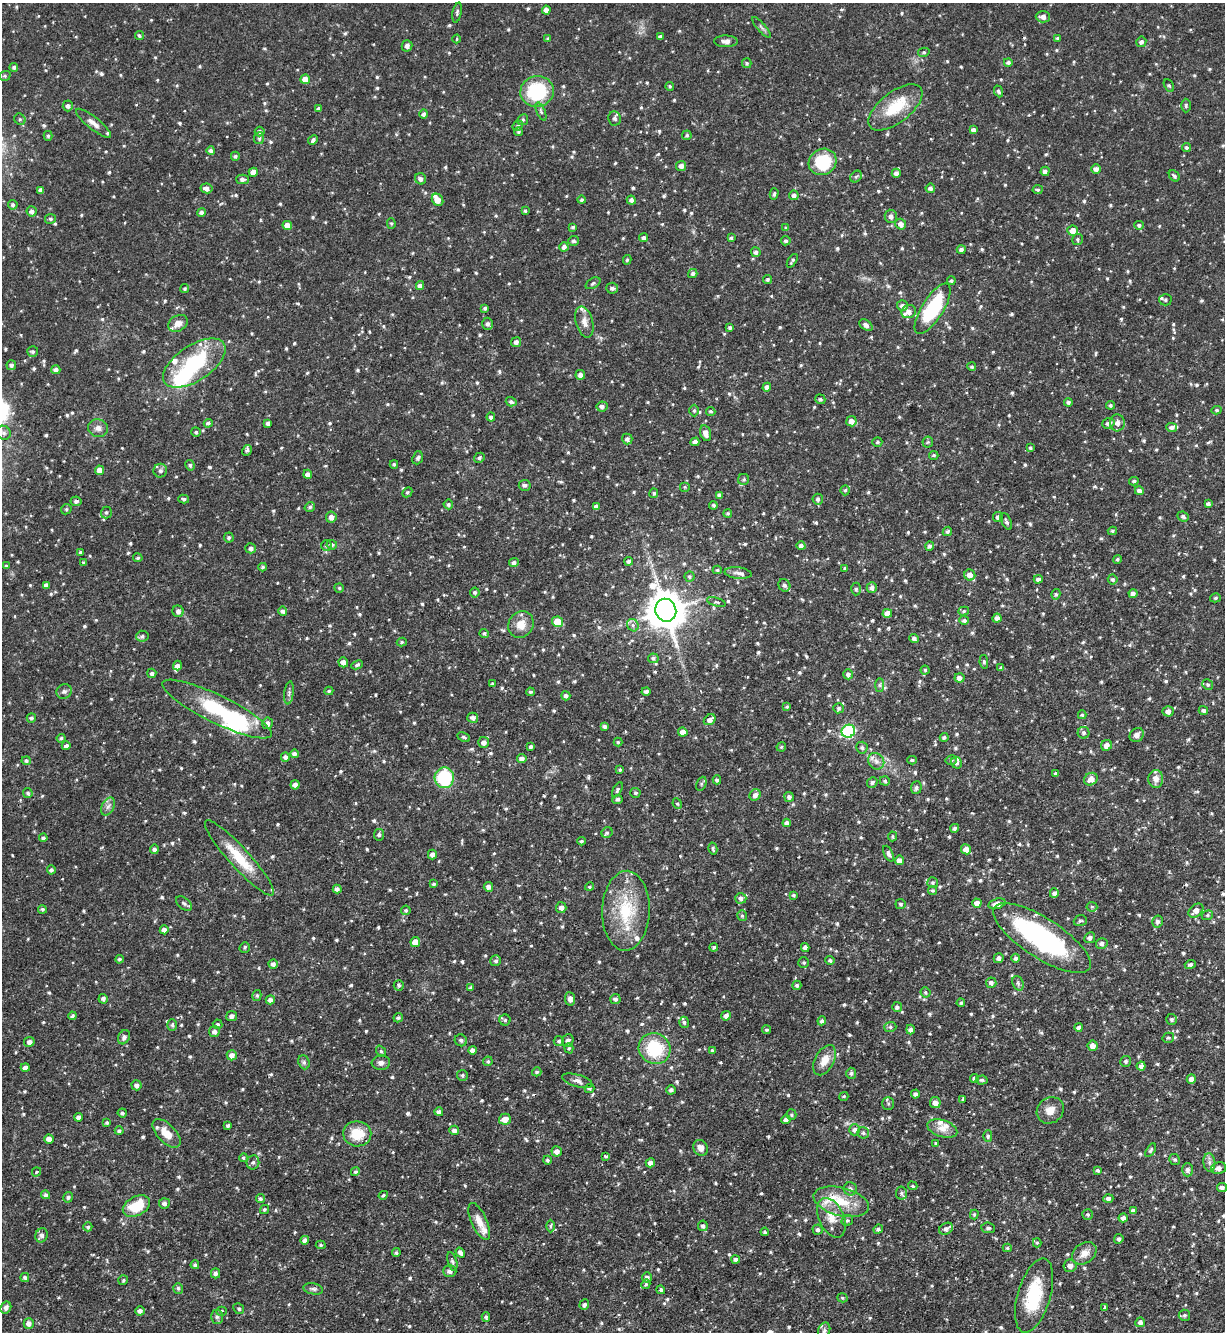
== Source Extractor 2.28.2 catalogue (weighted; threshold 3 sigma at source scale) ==
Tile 6 of 4 x 4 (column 2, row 2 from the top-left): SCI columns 1369-2591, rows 2663-3992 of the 5308 x 5324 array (HDU 1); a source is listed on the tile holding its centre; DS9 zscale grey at full resolution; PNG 1227 x 1334 px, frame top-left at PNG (2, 3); each listed source drawn as its Kron ellipse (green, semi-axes under 4 px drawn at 4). Shown black and unused: <1% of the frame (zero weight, under 2 of 3 exposures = <1% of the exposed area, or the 3 px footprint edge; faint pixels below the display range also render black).
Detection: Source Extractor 2.28.2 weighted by HDU 2 'WHT'; one run over the whole footprint, this tile lists its part. Background 0.0643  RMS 0.0054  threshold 0.0245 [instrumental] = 3 sigma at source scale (4.5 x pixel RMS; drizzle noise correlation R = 1.50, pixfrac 1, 0.05/0.05 arcsec/px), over >= 5 px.
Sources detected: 994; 1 inside a brighter object's white glare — neither listed nor drawn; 25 inside a brighter listed object's ellipse — not listed separately; of the other 968, all 500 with FLUX_AUTO >= 0.821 (the completeness limit of this list) listed and drawn (468 fainter detections not listed), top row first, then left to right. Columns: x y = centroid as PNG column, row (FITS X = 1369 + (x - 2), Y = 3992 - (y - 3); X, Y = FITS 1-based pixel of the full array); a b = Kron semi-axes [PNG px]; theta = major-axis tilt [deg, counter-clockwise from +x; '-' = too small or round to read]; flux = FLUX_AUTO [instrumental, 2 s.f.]
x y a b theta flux
546 10 4 4 - 2.7
457 13 10 4 79 1.1
1043 17 7 5 -1 2.8
761 27 13 2 -49 1.1
139 35 5 4 - 0.97
660 36 4 3 - 1
1058 38 4 4 - 0.99
456 39 4 3 - 0.83
548 39 4 4 - 0.87
726 41 12 6 -1 2.8
1141 42 5 5 - 1.7
407 46 6 5 - 1.7
924 52 6 4 12 0.88
1008 62 4 4 - 1.5
747 63 5 5 - 0.98
14 67 4 4 - 1.3
5 76 6 4 19 0.86
305 79 5 4 - 5.2
1169 85 7 4 -62 1.1
670 86 4 4 - 0.83
537 91 17 15 14 34
999 91 6 3 -66 1.2
1186 105 7 5 -90 0.95
68 106 5 5 - 1.7
895 107 32 15 38 20
319 109 4 4 - 1.3
541 111 10 4 -66 1.2
424 114 4 4 - 1.5
615 118 7 6 - 1.7
20 119 6 5 - 1
523 120 6 5 - 1
93 123 22 6 -39 3.5
518 126 5 4 - 0.97
973 130 4 4 - 1.9
260 131 5 5 - 1.2
518 132 4 4 - 0.88
687 135 5 4 - 1.1
48 136 5 4 - 0.96
259 138 6 5 - 1
313 140 5 3 - 1.3
1187 148 4 4 - 1
211 151 4 4 - 1.6
235 156 4 4 - 1.1
823 162 14 12 34 26
681 166 5 5 - 2.5
1096 169 5 4 - 2
1045 171 4 4 - 2.1
253 172 4 4 - 3.8
896 173 4 4 - 2.2
856 176 6 5 - 1.1
1174 176 6 4 -46 1.2
242 179 6 5 - 1.9
421 179 6 5 - 1.9
206 188 6 5 - 2.4
930 188 5 4 - 1.7
41 190 4 4 - 2.1
1038 190 5 4 - 0.87
774 194 6 3 75 0.93
794 195 5 5 - 2
437 200 6 5 - 4.6
582 200 4 4 - 1.1
631 200 5 4 - 1.9
13 205 5 5 - 1.2
32 211 5 5 - 2
525 211 4 3 - 0.86
201 213 4 4 - 1.9
891 216 6 6 - 2.3
51 219 5 5 - 1.1
391 224 5 4 - 0.82
901 224 5 5 - 3.1
287 225 5 4 - 4.8
1139 225 5 4 - 1.2
573 227 4 4 - 1
786 228 4 3 - 0.87
1073 230 5 5 - 4.3
644 237 4 4 - 1.4
731 238 4 3 - 0.9
1077 239 5 5 - 0.97
574 241 5 5 - 1.2
786 241 5 4 - 1.2
564 247 4 4 - 2
961 249 4 4 - 1.6
756 252 5 4 - 1.6
627 260 5 4 - 0.84
792 261 7 3 57 1
693 273 5 4 - 1.3
767 279 4 3 - 1
951 281 4 4 - 0.93
593 283 8 5 31 1
420 285 4 4 - 2.4
612 288 6 5 - 1.5
185 289 4 4 - 0.83
1165 300 6 5 - 1
902 306 5 5 - 2.2
485 308 4 4 - 1.3
933 309 29 10 58 40
909 312 7 6 - 3
584 322 16 8 -74 4.5
178 323 10 7 29 3.6
487 324 6 5 - 1.7
866 325 7 5 -34 2.3
730 327 3 3 - 1.1
516 342 5 5 - 2
33 352 5 5 - 1.1
194 363 35 17 34 42
11 365 5 4 - 1.5
972 367 4 4 - 0.91
56 370 4 4 - 2.1
580 375 5 5 - 2.3
767 387 4 4 - 2.2
820 399 5 4 - 1.2
511 402 5 4 - 1.4
1068 402 4 4 - 1.2
1110 405 4 4 - 1
602 406 5 5 - 2.1
1217 410 5 4 - 0.94
694 411 6 4 -90 0.91
711 411 5 4 - 0.93
491 417 4 4 - 1.3
851 421 5 5 - 3.3
208 423 4 4 - 1.3
268 423 4 4 - 1.5
1108 423 6 5 - 2.1
1117 423 8 7 - 3.1
1171 427 5 4 - 2
98 428 10 8 -20 2.7
196 432 5 4 - 1.1
4 433 7 6 - 1.7
706 433 8 5 -74 3.5
627 439 5 5 - 1.8
695 442 4 4 - 2.3
877 442 5 5 - 0.95
928 442 5 5 - 0.83
1030 448 3 3 - 0.84
247 450 5 4 - 1.2
934 455 4 4 - 0.85
418 458 7 5 68 1.2
479 458 5 4 - 1.1
394 464 4 4 - 0.9
190 465 5 4 - 1.1
99 470 5 4 - 4.1
160 471 7 6 - 1.7
308 474 4 4 - 2.8
744 479 5 5 - 1
1134 481 4 3 - 0.88
525 485 6 5 - 1.3
685 487 5 5 - 0.85
845 490 5 4 - 0.91
1139 491 4 4 - 2.2
407 492 5 4 - 0.91
654 493 5 4 - 0.89
719 495 4 4 - 1.7
184 499 5 4 - 1.1
818 499 5 5 - 1.4
76 501 5 5 - 1.4
448 504 5 4 - 1.2
1208 504 4 3 - 1.4
713 505 4 4 - 1
310 507 5 4 - 1.2
596 507 4 4 - 2.6
66 509 5 5 - 0.86
106 512 6 5 - 1
728 513 4 4 - 0.95
1183 516 6 5 - 1.4
331 517 5 5 - 2.9
998 517 5 5 - 2
1006 521 9 5 -64 1.4
947 531 5 4 - 1.2
1112 531 4 3 - 0.89
229 538 5 5 - 1.2
326 545 5 5 - 1
332 545 5 4 - 1.2
801 546 4 4 - 1.8
930 546 5 4 - 1.5
251 548 5 5 - 1.9
80 552 3 3 - 1.1
138 558 5 4 - 0.88
1117 559 4 4 - 0.84
629 561 4 4 - 1.3
83 562 4 3 - 0.86
514 563 5 4 - 1.9
6 566 4 3 - 0.86
263 567 4 3 - 0.96
845 568 4 3 - 0.88
717 570 4 4 - 0.87
738 573 13 5 -7 2.3
970 575 5 5 - 3.6
689 577 5 5 - 1
1038 579 4 4 - 1.9
1113 579 5 4 - 1
46 585 4 4 - 1.9
784 585 6 5 - 1.3
339 588 4 4 - 0.82
872 588 5 5 - 1.9
856 589 6 5 - 1
475 592 5 5 - 1.1
1133 593 4 4 - 1.9
1056 594 5 4 - 1
1215 598 5 4 - 0.93
716 602 9 4 -17 1
666 610 11 10 - 1500
178 611 6 5 - 2.1
283 611 5 4 - 1.6
964 611 5 4 - 0.89
887 613 5 4 - 4.1
997 618 5 4 - 2.3
964 620 5 4 - 1.4
557 622 6 5 - 9.7
521 624 14 12 55 6.8
633 625 6 5 - 1.6
484 633 4 4 - 1
142 636 6 5 - 1.3
914 638 5 4 - 1.6
402 642 5 4 - 0.9
653 658 5 5 - 1.1
343 662 5 4 - 2.3
984 662 7 4 -81 0.92
177 665 5 4 - 2.1
357 665 6 3 27 1
1001 668 4 3 - 0.91
925 670 4 4 - 0.85
152 673 4 4 - 1.3
848 674 5 5 - 1.8
960 678 5 4 - 2.5
493 684 4 3 - 1.1
880 685 7 4 90 1.1
1208 685 5 5 - 1
64 691 8 7 - 1.6
329 691 4 4 - 0.83
646 691 4 4 - 1.4
530 692 4 4 - 0.93
289 693 11 4 82 1.7
566 696 5 4 - 1.5
787 707 4 3 - 0.85
838 708 5 5 - 0.97
217 709 60 14 -26 40
1203 710 5 4 - 1.5
1168 711 5 5 - 2.8
1082 715 4 3 - 0.87
31 718 5 4 - 1.1
473 718 5 5 - 2.1
710 720 6 5 - 2.8
267 723 5 5 - 2.3
605 726 4 3 - 1.5
848 731 7 6 - 63
683 732 5 4 - 3.6
1084 733 6 6 - 1.2
1137 735 8 6 45 2.3
464 737 7 3 -26 0.83
944 737 4 4 - 1.1
61 738 4 4 - 1.1
484 742 5 5 - 2.5
618 742 4 4 - 0.82
1106 745 6 5 - 3.3
66 746 4 4 - 1.8
531 747 4 3 - 1.1
781 747 4 4 - 0.83
862 748 6 5 - 1.2
294 754 4 4 - 1.9
285 757 5 4 - 1.6
522 759 5 4 - 2.1
912 760 5 3 - 0.82
951 760 6 4 15 1
26 761 4 4 - 1.3
876 761 9 7 -50 2.7
957 763 6 5 - 1.5
620 770 4 3 - 0.97
1055 773 4 4 - 0.92
444 778 10 9 - 30
1091 779 7 6 - 4.3
1156 779 9 7 86 3.8
717 780 4 4 - 0.96
885 781 5 4 - 1
872 782 5 5 - 1.2
701 784 7 4 68 0.92
295 785 4 4 - 2.2
916 788 6 5 - 1.4
617 790 8 4 61 1
28 793 5 4 - 1.2
635 793 5 5 - 0.97
755 795 6 5 - 2.4
789 797 5 5 - 1.8
617 799 5 4 - 1.2
677 804 5 4 - 0.84
108 806 9 6 62 2
787 823 4 4 - 1.9
955 828 4 4 - 1.4
607 833 6 5 - 0.97
379 835 6 5 - 1.3
893 836 5 4 - 0.89
43 838 4 4 - 1.3
581 841 4 4 - 0.96
154 849 4 4 - 1.5
713 849 6 4 -76 0.99
966 849 5 5 - 4.6
432 854 5 4 - 2
888 854 8 4 -66 1.5
239 858 50 10 -48 17
899 860 5 4 - 3.4
51 870 4 4 - 1.3
933 883 5 5 - 1.1
434 884 4 3 - 0.91
488 887 5 4 - 2.2
590 887 4 4 - 0.87
337 889 4 4 - 1.8
933 890 4 4 - 0.86
1054 893 5 4 - 1.6
793 895 4 4 - 0.89
741 898 5 5 - 2.1
184 903 9 5 -38 1.6
977 903 4 4 - 3.7
900 904 5 5 - 0.96
997 904 9 5 16 3.7
561 907 5 5 - 2.2
1092 907 5 5 - 0.88
42 909 4 4 - 0.99
406 910 5 4 - 0.97
626 911 40 24 88 31
1196 911 8 5 40 3.4
1207 915 6 4 22 0.93
742 916 5 4 - 0.92
1080 921 7 5 20 1
1157 921 6 5 - 1.7
164 930 4 4 - 2.3
1042 938 56 20 -33 94
1090 938 5 5 - 1.8
415 942 5 5 - 6.4
1102 943 5 5 - 1.8
245 947 5 5 - 0.98
714 947 4 4 - 1.1
805 947 4 4 - 2.3
999 958 5 4 - 2
1016 958 4 4 - 1.5
119 959 4 4 - 1.1
830 960 4 4 - 1.2
496 961 5 5 - 1.4
804 962 5 5 - 0.95
273 964 4 4 - 1.9
1190 965 5 4 - 1.5
991 983 5 5 - 1.8
1018 983 7 5 -70 1.2
399 985 5 5 - 1.1
797 985 4 4 - 1.2
471 987 4 4 - 0.97
925 992 5 5 - 0.88
257 995 5 4 - 0.87
103 999 5 4 - 1.7
570 999 7 5 -83 2.7
615 999 5 5 - 1.4
270 1000 4 4 - 2.4
961 1003 4 4 - 0.97
897 1007 5 5 - 1.8
72 1016 4 3 - 1
232 1016 5 5 - 2
726 1016 5 4 - 2.1
398 1018 5 4 - 1.1
1172 1019 5 5 - 1.1
505 1020 5 5 - 0.95
822 1021 4 4 - 1.5
684 1022 5 5 - 1.1
217 1024 5 4 - 1.2
172 1025 6 5 - 1.2
890 1027 6 5 - 1.2
1079 1027 4 4 - 1.8
910 1029 5 4 - 2
767 1030 4 4 - 0.95
214 1032 5 5 - 2.2
124 1037 7 5 63 1.7
1168 1038 6 5 - 0.93
461 1040 6 6 - 1.4
568 1040 6 5 - 1.7
559 1041 5 5 - 1.3
29 1042 5 5 - 2.2
1093 1046 5 5 - 3.3
569 1048 5 4 - 0.83
655 1049 16 15 - 27
472 1050 4 4 - 2.4
381 1051 6 4 -53 0.86
712 1051 4 4 - 0.9
232 1055 5 5 - 3.1
825 1060 16 9 62 6.8
488 1061 5 4 - 0.93
1126 1061 5 5 - 1.3
304 1062 7 5 -69 1.2
381 1063 9 7 5 2.3
1141 1066 4 4 - 2.1
25 1068 4 4 - 2.9
537 1072 4 4 - 1
851 1073 5 5 - 1.3
462 1075 5 5 - 1
974 1079 4 4 - 1.6
1191 1079 5 4 - 2
982 1080 6 4 4 1
577 1081 15 6 -17 2.5
137 1085 5 5 - 2.1
589 1089 5 4 - 0.89
671 1090 5 4 - 1.5
915 1094 4 4 - 1.6
844 1096 4 4 - 0.82
963 1099 4 3 - 0.82
888 1103 6 6 - 1.1
935 1103 5 5 - 3.3
1050 1110 14 12 39 5.2
439 1112 4 4 - 1.8
122 1113 4 4 - 1
791 1115 5 5 - 0.93
79 1117 4 4 - 2.2
505 1119 6 5 - 4.3
786 1119 5 4 - 2.2
107 1123 4 3 - 0.9
228 1126 3 3 - 1
942 1129 15 8 -18 4.6
454 1130 5 4 - 2.1
854 1130 6 5 - 1.9
119 1131 4 4 - 1.2
166 1133 17 9 -46 7.8
863 1133 6 5 - 1.2
357 1134 14 12 -7 13
988 1136 6 4 -90 1
49 1139 5 4 - 3.1
936 1143 4 3 - 0.85
701 1148 8 7 - 3.4
1151 1150 8 4 58 0.98
557 1151 5 5 - 2.6
606 1156 4 3 - 1.3
243 1158 4 4 - 0.97
547 1160 4 4 - 1
1175 1160 5 5 - 1
253 1162 7 6 - 1.5
1209 1162 9 6 -84 2
650 1163 4 4 - 2.7
1218 1168 7 6 - 2.7
1098 1170 4 4 - 1
1187 1170 7 5 90 1.4
37 1172 5 3 - 0.93
355 1172 4 4 - 1.1
913 1186 5 4 - 0.84
1222 1187 5 4 - 2
850 1189 7 6 - 1.8
901 1193 6 5 - 1.1
46 1195 4 4 - 1.2
383 1195 5 3 - 0.92
68 1197 5 4 - 1.1
1108 1198 5 4 - 1.6
260 1199 4 4 - 1.3
841 1202 28 14 -14 17
164 1203 5 5 - 1.9
136 1206 15 9 27 17
264 1210 5 4 - 0.92
1133 1211 4 4 - 1.9
974 1214 5 4 - 0.85
1088 1215 5 5 - 0.92
831 1218 21 12 -65 9.6
1123 1218 4 4 - 1.8
479 1221 20 7 -66 5.5
847 1221 6 5 - 1
550 1226 6 4 89 0.84
703 1226 5 5 - 1.5
88 1227 4 4 - 0.96
988 1228 7 5 -7 1.2
878 1229 5 4 - 1.4
946 1229 7 5 30 2
817 1230 5 5 - 1.5
765 1232 4 4 - 0.98
42 1235 7 6 - 2.2
1119 1239 5 4 - 1.4
305 1240 4 4 - 2.3
1037 1243 4 4 - 0.82
321 1245 5 4 - 0.83
1007 1248 4 4 - 0.84
396 1253 4 4 - 0.96
460 1253 5 4 - 2
1084 1253 13 10 37 4.6
735 1259 4 4 - 1.6
452 1261 10 4 -75 1.2
195 1265 4 4 - 0.97
1070 1266 6 6 - 2.6
450 1271 6 6 - 2.6
216 1273 5 4 - 1.7
647 1277 5 5 - 2
25 1278 4 4 - 1.1
123 1280 5 5 - 0.88
646 1284 5 4 - 0.97
178 1288 5 5 - 1.1
313 1289 10 5 -11 1.5
661 1290 4 4 - 1
1034 1296 38 16 74 28
842 1298 5 4 - 0.86
584 1305 5 4 - 1.5
1105 1307 3 3 - 1.7
6 1308 6 5 - 1.8
239 1309 6 5 - 1
140 1311 4 4 - 2
221 1311 5 4 - 1.8
1184 1315 6 5 - 1.2
217 1317 7 6 - 1.3
486 1317 4 3 - 1.1
1140 1322 5 5 - 1.8
29 1323 5 5 - 2.8
824 1331 8 6 72 1.4